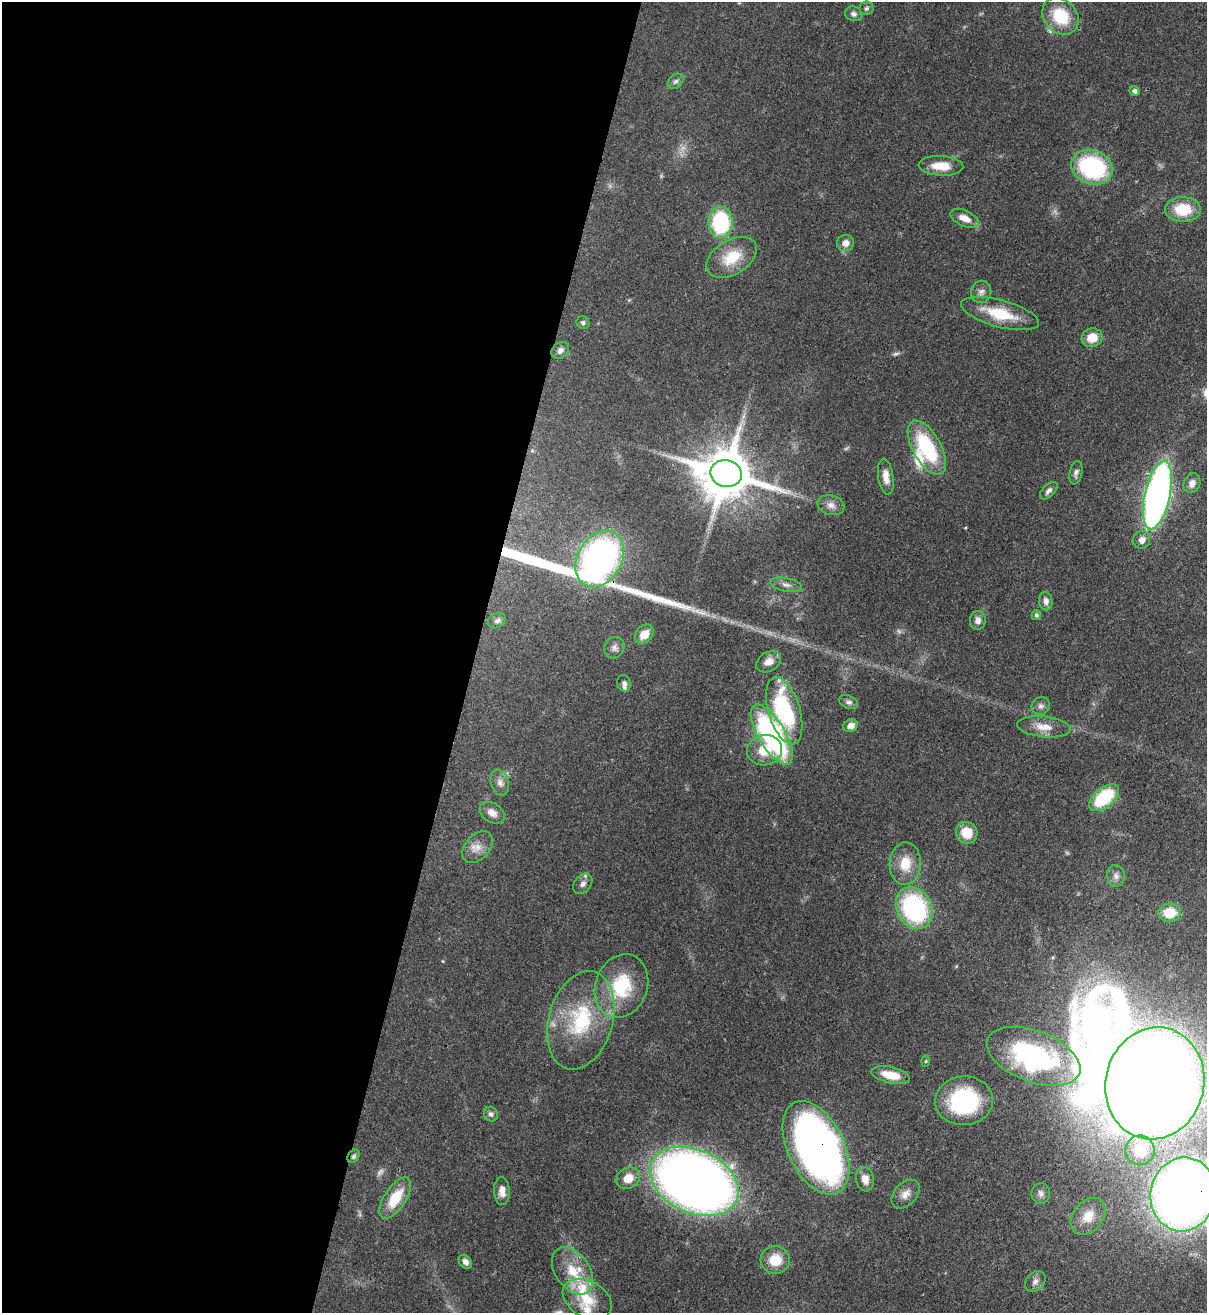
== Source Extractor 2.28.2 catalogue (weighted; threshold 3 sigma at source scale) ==
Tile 5 of 4 x 4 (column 1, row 2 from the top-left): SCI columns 344-1548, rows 2652-3962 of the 5379 x 5303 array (HDU 1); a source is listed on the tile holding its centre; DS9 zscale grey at full resolution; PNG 1209 x 1315 px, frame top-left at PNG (2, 2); each listed source drawn as its Kron ellipse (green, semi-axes under 4 px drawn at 4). Shown black and unused: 39% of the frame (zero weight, under 3 of 4 exposures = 7% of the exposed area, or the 3 px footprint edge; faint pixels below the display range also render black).
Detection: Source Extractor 2.28.2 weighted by HDU 2 'WHT'; one run over the whole footprint, this tile lists its part. Background 0.0831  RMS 0.0039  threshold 0.0177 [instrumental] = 3 sigma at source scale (4.5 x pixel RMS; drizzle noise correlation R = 1.50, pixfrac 1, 0.05/0.05 arcsec/px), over >= 5 px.
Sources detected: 91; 4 too faint to see at this stretch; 1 inside a brighter object's white glare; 1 long thin detection or spike segment (spike, bleed or trail) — neither listed nor drawn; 7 inside a brighter listed object's ellipse — not listed separately; the other 78 listed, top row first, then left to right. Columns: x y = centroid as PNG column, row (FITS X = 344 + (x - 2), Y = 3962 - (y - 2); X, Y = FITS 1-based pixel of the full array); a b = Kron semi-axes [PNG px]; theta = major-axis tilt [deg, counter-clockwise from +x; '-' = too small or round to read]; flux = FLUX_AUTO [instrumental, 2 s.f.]
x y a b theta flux
866 8 7 6 - 1
854 14 9 7 -19 1.3
1061 16 20 16 -47 17
676 81 9 6 43 1.3
1134 91 5 4 - 1.2
941 166 22 10 -3 7.6
1092 167 21 17 -21 45
1183 210 18 12 -2 13
964 218 15 8 -24 4.3
720 222 16 12 89 36
845 243 8 8 - 2.6
732 257 27 17 31 12
981 292 11 10 - 2.1
1000 314 40 13 -15 16
583 323 6 6 - 0.92
1092 338 10 9 - 7
560 350 9 7 41 1.8
927 448 30 14 -61 31
1076 473 12 6 79 1.4
726 474 16 13 -13 2500
886 477 18 7 -82 3.7
1192 483 10 8 69 2.4
1049 491 11 6 45 1.5
1157 495 35 13 77 210
831 505 13 9 -16 2.8
1142 540 9 8 - 2.6
600 559 30 22 60 130
786 585 16 6 -11 2.2
1046 601 9 6 -86 1.9
1036 615 5 4 - 0.8
978 620 9 8 - 2.1
497 621 9 7 29 1.3
644 634 11 8 47 6
614 648 11 10 - 2.1
768 662 13 9 31 3.4
624 683 8 6 -76 1.4
849 702 10 6 -24 1.3
1041 706 9 8 - 1.6
784 711 35 16 -73 45
851 726 7 6 - 2.5
1044 727 27 10 -6 5.9
772 734 34 13 -59 82
765 750 18 15 13 9
500 783 13 9 -73 2.5
1104 798 17 10 39 24
492 813 13 9 -33 3.2
967 833 11 10 - 8.5
477 847 18 12 48 4.5
905 864 21 15 88 9.2
1116 876 11 9 -81 1.9
583 884 11 8 51 2
914 908 22 17 -61 60
1170 913 11 9 5 9.4
621 986 33 26 69 24
581 1020 50 32 74 34
1034 1056 49 25 -20 58
926 1061 5 3 - 0.42
890 1075 19 8 -12 7.3
1155 1083 56 49 76 760
964 1101 29 24 5 44
491 1114 7 6 - 1.3
816 1148 50 28 -64 250
1140 1150 15 14 - 6.6
353 1156 7 5 58 0.84
628 1178 12 10 30 5.7
865 1179 12 9 -78 3.4
694 1181 47 31 -25 400
502 1191 14 8 -88 3.3
906 1194 17 11 47 3.6
1041 1194 10 9 - 1.9
1183 1194 37 32 78 380
395 1198 23 10 57 12
1088 1216 20 15 51 7.7
775 1260 14 14 - 8.3
465 1262 8 5 -52 1.8
572 1271 26 17 -55 12
1035 1282 12 8 46 2.1
587 1299 26 18 -30 13
Overlapping masked pixels (flux is a lower limit): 5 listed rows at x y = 600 559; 816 1148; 353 1156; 1183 1194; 395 1198
Isophote crosses this tile's border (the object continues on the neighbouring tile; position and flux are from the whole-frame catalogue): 2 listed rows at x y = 1155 1083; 1183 1194